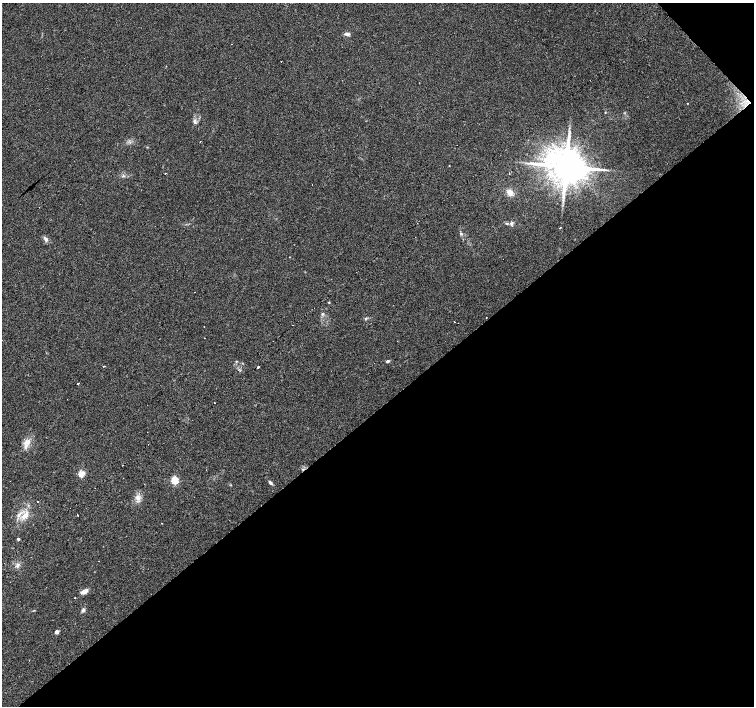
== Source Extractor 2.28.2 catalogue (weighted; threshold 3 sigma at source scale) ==
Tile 12 of 4 x 4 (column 4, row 3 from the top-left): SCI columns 4511-6014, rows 1617-3023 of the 6014 x 5982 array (HDU 1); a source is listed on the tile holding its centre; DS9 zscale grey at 2 x 2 block average (1 PNG px = mean of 2 x 2 image px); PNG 756 x 708 px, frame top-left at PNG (2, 3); no overlay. Shown black and unused: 43% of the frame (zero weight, under 3 of 4 exposures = <1% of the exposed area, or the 3 px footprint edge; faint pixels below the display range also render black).
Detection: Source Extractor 2.28.2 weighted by HDU 2 'WHT'; one run over the whole footprint, this tile lists its part. Background 0.0896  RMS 0.0057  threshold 0.0256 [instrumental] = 3 sigma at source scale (4.5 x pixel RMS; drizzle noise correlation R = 1.50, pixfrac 1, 0.0396/0.0396 arcsec/px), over >= 5 px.
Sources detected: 49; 8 cosmic-ray / hot-pixel residue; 1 long thin detection or spike segment (spike, bleed or trail) — not listed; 1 inside a brighter listed object's ellipse — not listed separately; the other 39 listed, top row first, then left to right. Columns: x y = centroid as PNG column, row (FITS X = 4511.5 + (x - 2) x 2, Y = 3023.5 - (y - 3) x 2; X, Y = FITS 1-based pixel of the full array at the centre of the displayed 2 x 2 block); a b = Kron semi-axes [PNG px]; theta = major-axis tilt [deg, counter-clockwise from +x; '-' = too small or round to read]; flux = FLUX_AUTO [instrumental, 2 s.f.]
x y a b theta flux
347 34 7 3 1 4.3
281 61 2 2 - 1.3
687 103 2 2 - 0.5
605 113 3 2 - 0.69
195 122 6 3 -43 2.5
449 166 2 2 - 0.6
566 166 9 8 - 5500
166 173 2 2 - 0.89
123 176 4 3 - 2
510 192 7 6 - 8.2
39 207 2 2 - 0.63
511 223 6 4 43 2.9
560 228 2 2 - 2.3
461 234 3 3 - 1.8
46 239 8 4 -59 3.7
194 292 2 2 - 1.9
329 302 3 2 - 0.98
322 314 4 3 - 2
366 319 3 2 - 1
454 322 2 2 - 1.7
204 327 2 2 - 0.87
204 338 2 2 - 1.6
236 361 3 2 - 0.97
387 361 4 3 - 1.9
104 366 2 2 - 1.8
258 367 2 2 - 26
78 383 2 2 - 2.1
26 443 9 8 - 9.1
82 474 3 3 - 41
175 480 3 3 - 72
270 483 5 3 - 2.6
138 498 9 5 -55 6.2
25 515 13 7 45 13
77 515 2 2 - 2
162 523 2 2 - 0.46
18 539 2 2 - 3.3
84 591 8 4 25 7.7
83 610 6 4 60 2.8
57 632 3 2 - 12
Overlapping masked pixels (flux is a lower limit): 1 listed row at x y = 566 166
Diffuse or blended objects may show on this block-average render without a row.